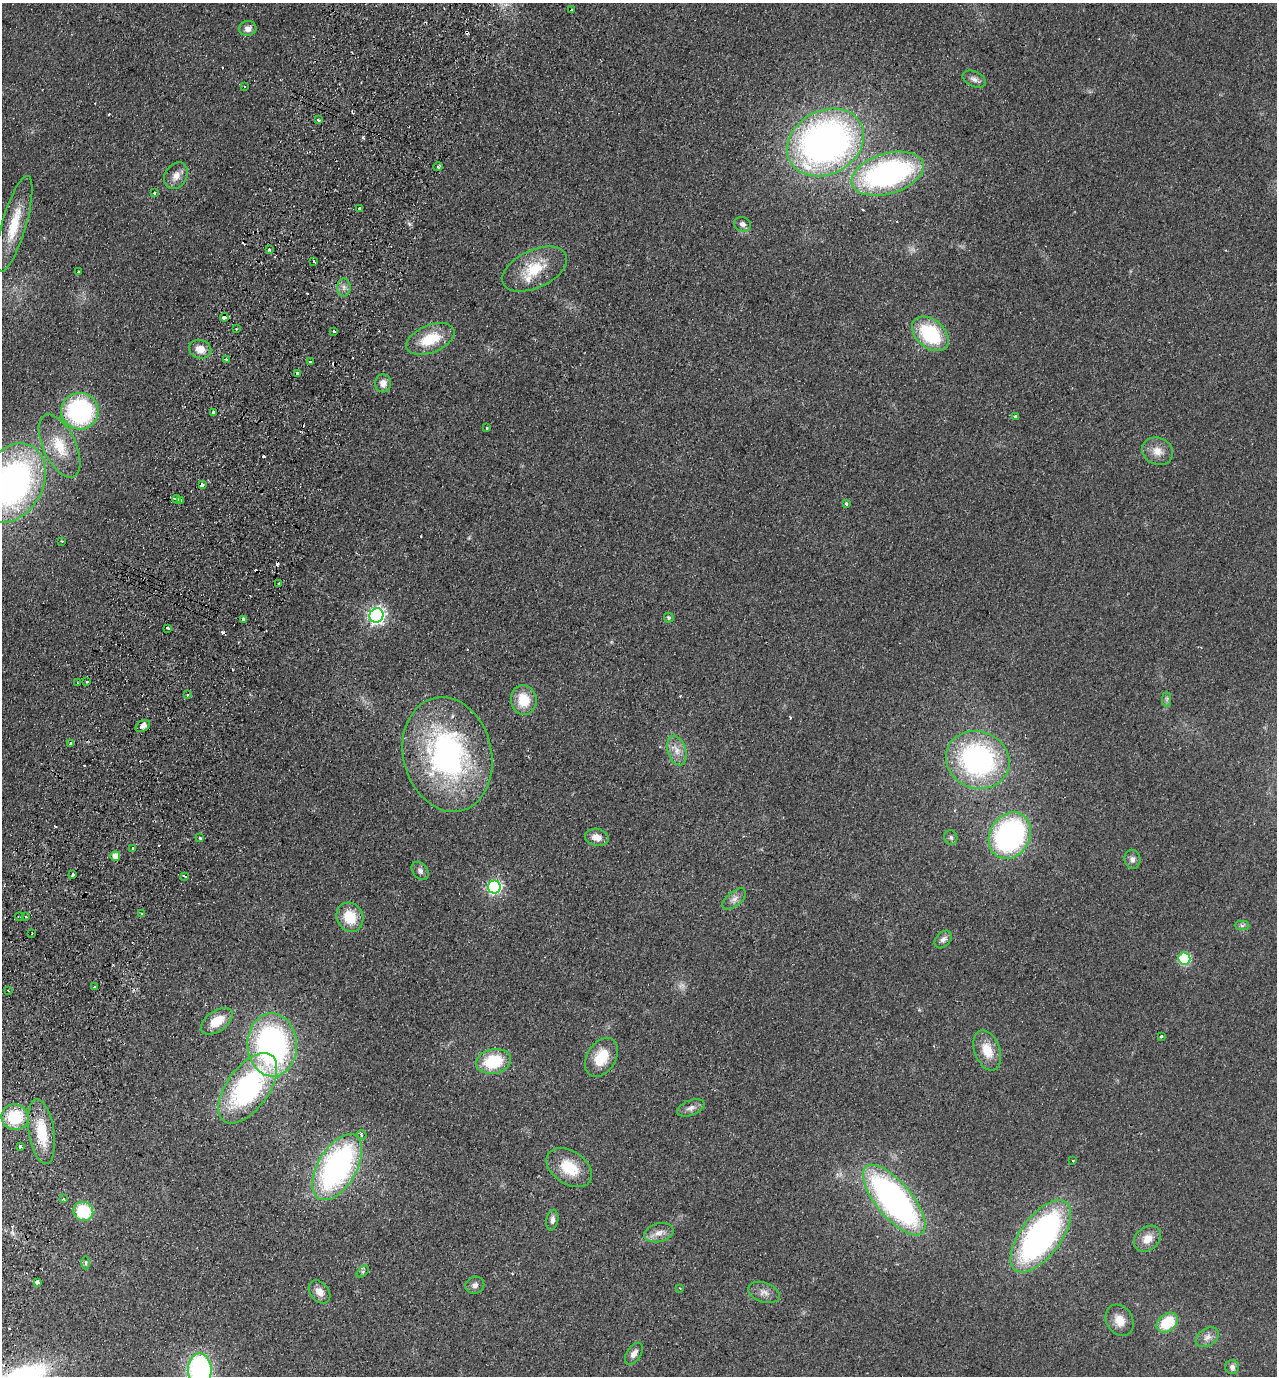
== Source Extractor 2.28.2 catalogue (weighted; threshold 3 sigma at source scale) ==
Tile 7 of 4 x 4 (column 3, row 2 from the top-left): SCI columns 2876-4150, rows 2774-4147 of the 5619 x 5546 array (HDU 1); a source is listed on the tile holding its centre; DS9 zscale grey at full resolution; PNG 1279 x 1378 px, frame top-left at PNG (2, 3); each listed source drawn as its Kron ellipse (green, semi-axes under 4 px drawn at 4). Shown black and unused: <1% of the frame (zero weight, under 2 of 3 exposures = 3% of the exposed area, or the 3 px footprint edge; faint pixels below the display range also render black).
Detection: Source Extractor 2.28.2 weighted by HDU 2 'WHT'; one run over the whole footprint, this tile lists its part. Background 0.0955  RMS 0.011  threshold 0.0473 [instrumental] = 3 sigma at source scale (4.5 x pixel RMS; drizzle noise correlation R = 1.50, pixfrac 1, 0.05/0.05 arcsec/px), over >= 5 px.
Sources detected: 131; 17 cosmic-ray / hot-pixel residue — neither listed nor drawn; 2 inside a brighter listed object's ellipse — not listed separately; the other 112 listed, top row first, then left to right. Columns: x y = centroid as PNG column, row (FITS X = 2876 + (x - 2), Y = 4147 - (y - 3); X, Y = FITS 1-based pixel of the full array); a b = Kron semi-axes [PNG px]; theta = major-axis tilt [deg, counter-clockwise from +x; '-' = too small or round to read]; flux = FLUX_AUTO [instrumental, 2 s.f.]
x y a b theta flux
571 10 3 3 - 2.1
248 29 8 7 - 6.2
974 79 12 7 -24 5
244 86 3 3 - 1.1
318 120 3 3 - 2
825 142 40 32 29 530
438 167 5 4 - 3
888 174 37 20 17 260
176 176 14 11 58 9.1
155 193 3 3 - 4.1
359 209 3 2 - 1.9
14 224 50 12 74 36
742 224 8 7 - 3.8
269 250 3 3 - 3.6
314 262 4 3 - 5.7
535 269 35 19 25 38
79 272 3 3 - 1.7
344 287 9 6 -89 4.3
224 317 4 4 - 22
236 329 3 2 - 1.3
334 331 3 3 - 2.3
930 334 21 14 -41 72
430 339 25 13 22 34
200 349 11 9 -13 11
226 359 3 3 - 2.1
310 362 3 3 - 3.7
298 374 3 3 - 16
383 383 9 8 - 7.4
80 411 19 18 - 140
214 412 4 3 - 9.2
1016 417 3 3 - 3.9
487 428 4 3 - 1.4
59 446 34 16 -65 32
1157 451 16 13 -25 12
12 483 42 30 60 390
202 485 4 3 - 4.9
177 499 4 3 - 6.1
181 500 4 3 - 6.3
846 504 3 3 - 3.1
62 541 3 3 - 2.7
278 584 3 2 - 1.4
376 615 7 7 - 340
669 618 5 4 - 2.1
243 620 4 3 - 29
168 628 4 3 - 8.1
87 682 3 3 - 2.5
77 683 3 2 - 0.81
187 695 3 3 - 1.5
1167 699 7 4 89 2.2
524 700 15 13 -83 26
143 726 8 5 34 6.1
70 744 3 3 - 2.6
677 750 15 9 -72 10
447 754 58 44 -76 250
978 760 32 28 -21 210
1010 835 24 20 60 220
597 837 12 8 -10 10
200 838 3 3 - 3
951 838 7 6 - 2.6
133 848 3 2 - 0.97
115 856 5 5 - 12
1132 859 9 8 - 4.3
420 871 10 7 -51 3.9
73 875 4 3 - 5.4
185 876 3 2 - 2.6
494 887 6 6 - 200
734 899 14 7 39 5.6
142 914 3 2 - 2.4
19 916 4 2 - 1.5
25 917 3 3 - 3.9
350 917 15 13 -63 29
1242 925 7 4 0 2.4
32 933 3 2 - 1
943 939 10 7 48 4.5
1184 959 6 6 - 86
94 987 3 3 - 3.4
8 991 4 2 - 0.92
217 1021 18 10 36 23
1161 1036 4 3 - 3.8
272 1045 32 24 -87 270
987 1050 21 12 -70 21
601 1057 21 14 58 28
493 1061 17 12 11 51
248 1088 41 21 54 180
691 1108 14 7 22 5.8
15 1117 13 12 - 43
41 1132 33 12 -81 35
362 1135 5 5 - 2.9
20 1146 3 3 - 7.3
1073 1161 3 2 - 1.3
337 1167 36 19 60 260
569 1168 25 16 -34 33
64 1199 3 2 - 2
894 1200 43 17 -50 370
83 1211 10 9 - 46
552 1220 10 6 80 4.8
659 1233 15 9 13 8.3
1041 1236 42 20 53 300
1147 1239 15 11 40 13
86 1263 6 4 -90 1.6
363 1272 7 4 43 2
37 1282 4 3 - 5
475 1285 10 8 21 4.6
680 1288 3 3 - 0.86
319 1292 13 9 -50 8.6
764 1292 16 10 -19 7.5
1120 1320 16 13 -61 14
1167 1323 12 8 39 38
1207 1337 12 8 33 6.7
634 1354 12 7 55 6.4
1232 1367 7 7 - 4.2
200 1370 16 12 -89 220
Overlapping masked pixels (flux is a lower limit): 3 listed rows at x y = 224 317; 243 620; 143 726
Isophote crosses this tile's border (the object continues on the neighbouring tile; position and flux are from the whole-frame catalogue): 2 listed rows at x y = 12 483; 200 1370
Unlisted compact peaks at least as high as the median listed source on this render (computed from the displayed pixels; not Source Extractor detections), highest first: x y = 363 137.